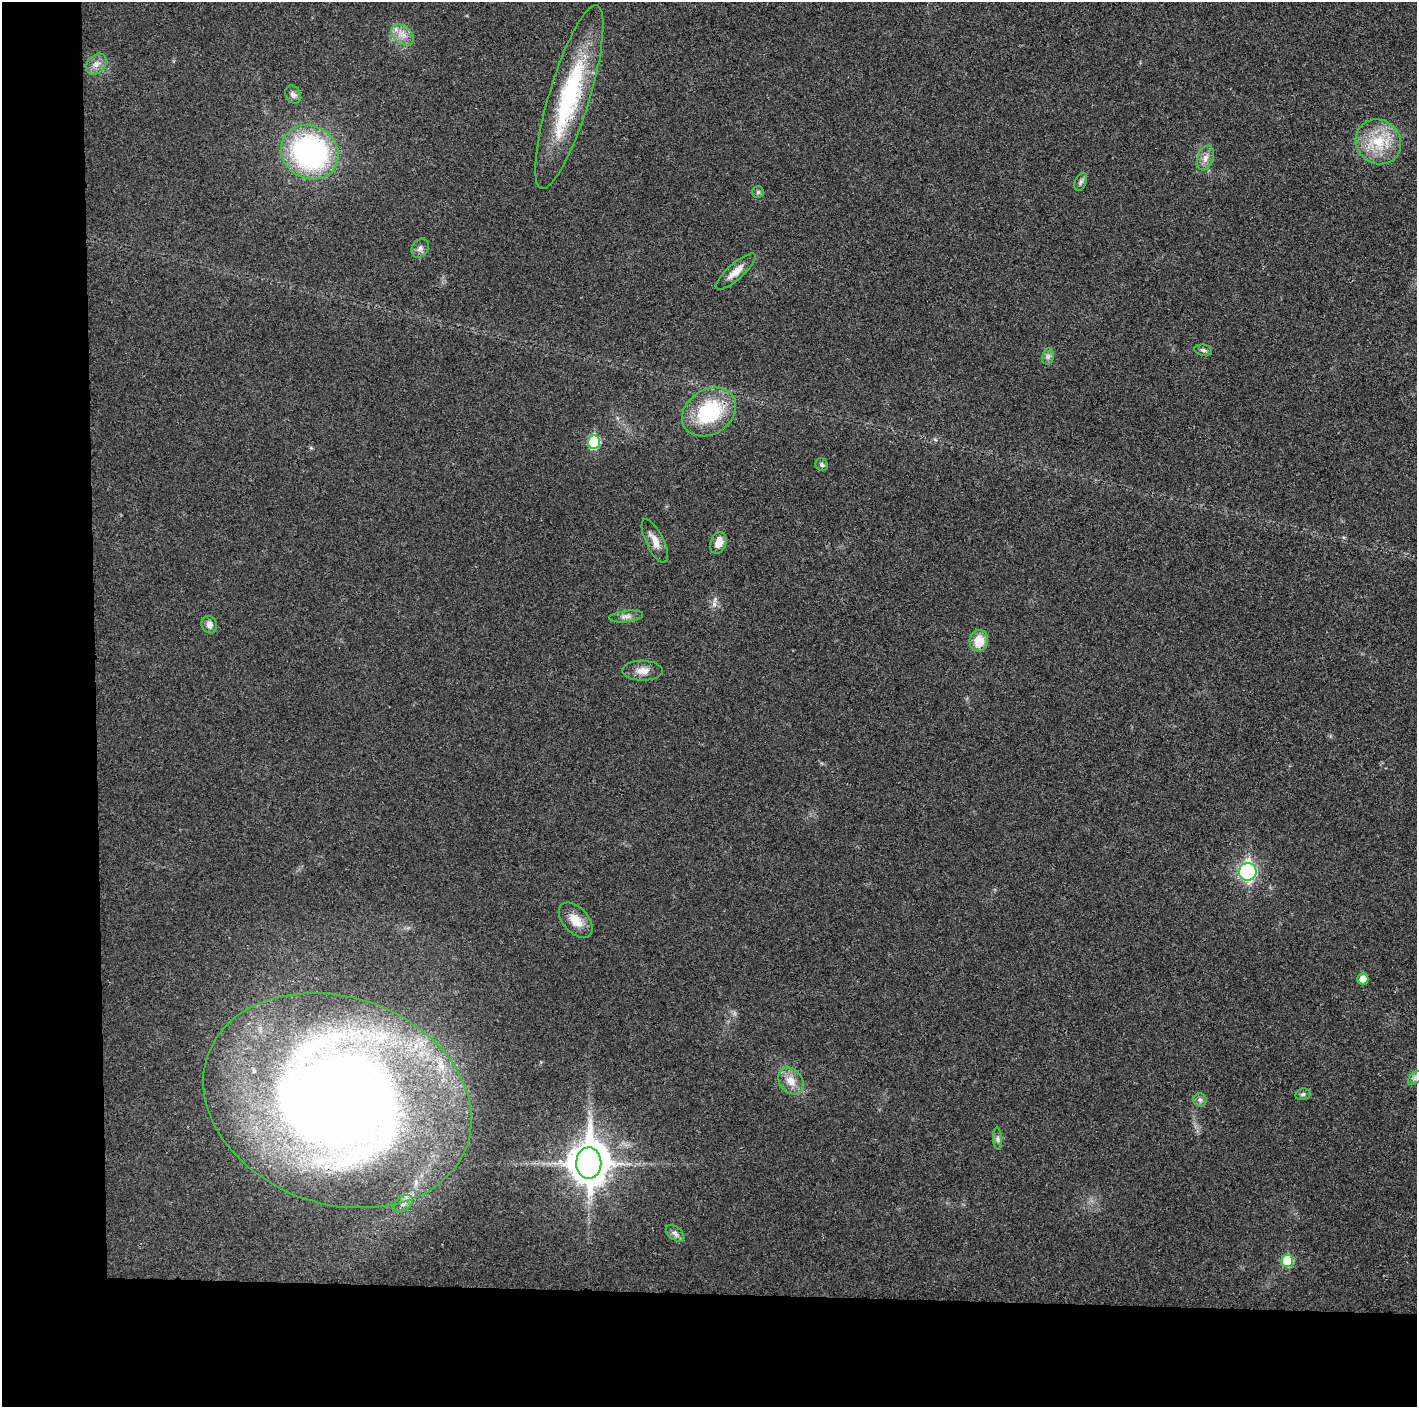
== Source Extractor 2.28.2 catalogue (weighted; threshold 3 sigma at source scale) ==
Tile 7 of 3 x 3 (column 1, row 3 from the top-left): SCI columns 2-1416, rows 15-1419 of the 4245 x 4233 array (HDU 1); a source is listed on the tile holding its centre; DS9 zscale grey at full resolution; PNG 1419 x 1409 px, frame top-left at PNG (2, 2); each listed source drawn as its Kron ellipse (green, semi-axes under 4 px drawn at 4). Shown black and unused: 14% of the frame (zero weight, under 3 of 4 exposures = <1% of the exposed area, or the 3 px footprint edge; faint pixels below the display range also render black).
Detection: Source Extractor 2.28.2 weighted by HDU 2 'WHT'; one run over the whole footprint, this tile lists its part. Background 0.0207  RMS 0.0056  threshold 0.0251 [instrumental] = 3 sigma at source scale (4.5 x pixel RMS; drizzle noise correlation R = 1.50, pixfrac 1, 0.05/0.05 arcsec/px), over >= 5 px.
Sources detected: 35; all 35 listed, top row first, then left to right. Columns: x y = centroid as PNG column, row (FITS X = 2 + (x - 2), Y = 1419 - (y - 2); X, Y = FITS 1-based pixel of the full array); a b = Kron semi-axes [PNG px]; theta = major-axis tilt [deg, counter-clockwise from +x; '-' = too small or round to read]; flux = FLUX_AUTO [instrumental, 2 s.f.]
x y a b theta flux
402 35 13 8 -41 5.2
96 64 12 8 47 3.8
293 95 9 7 -59 2.3
569 97 96 20 73 69
1378 142 23 21 -42 20
310 152 29 26 -32 120
1205 158 13 8 71 3.6
1081 182 10 5 65 1.5
758 192 6 6 - 1.1
420 248 10 8 57 2.2
736 272 25 8 41 6.7
1203 350 9 5 -11 1.4
1048 356 8 5 78 1.8
709 412 29 22 33 42
594 442 7 6 - 39
822 465 7 6 - 1.3
655 541 24 9 -64 6.1
718 543 11 7 71 6
626 616 17 5 7 2.6
209 625 9 7 -63 3
979 641 11 9 83 10
643 671 20 10 -1 5.2
1248 872 9 8 - 140
576 920 21 12 -48 8.2
1363 979 5 5 - 5.2
1415 1078 8 5 46 1.8
791 1081 15 11 -50 6.8
1303 1094 8 5 15 1.3
1200 1100 6 6 - 1.7
337 1101 137 103 -19 770
998 1139 11 4 -85 1.6
589 1163 16 12 89 1400
403 1204 11 7 39 3
675 1233 10 6 -38 2.3
1287 1261 6 5 - 26
Overlapping masked pixels (flux is a lower limit): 3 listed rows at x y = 569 97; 337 1101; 589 1163